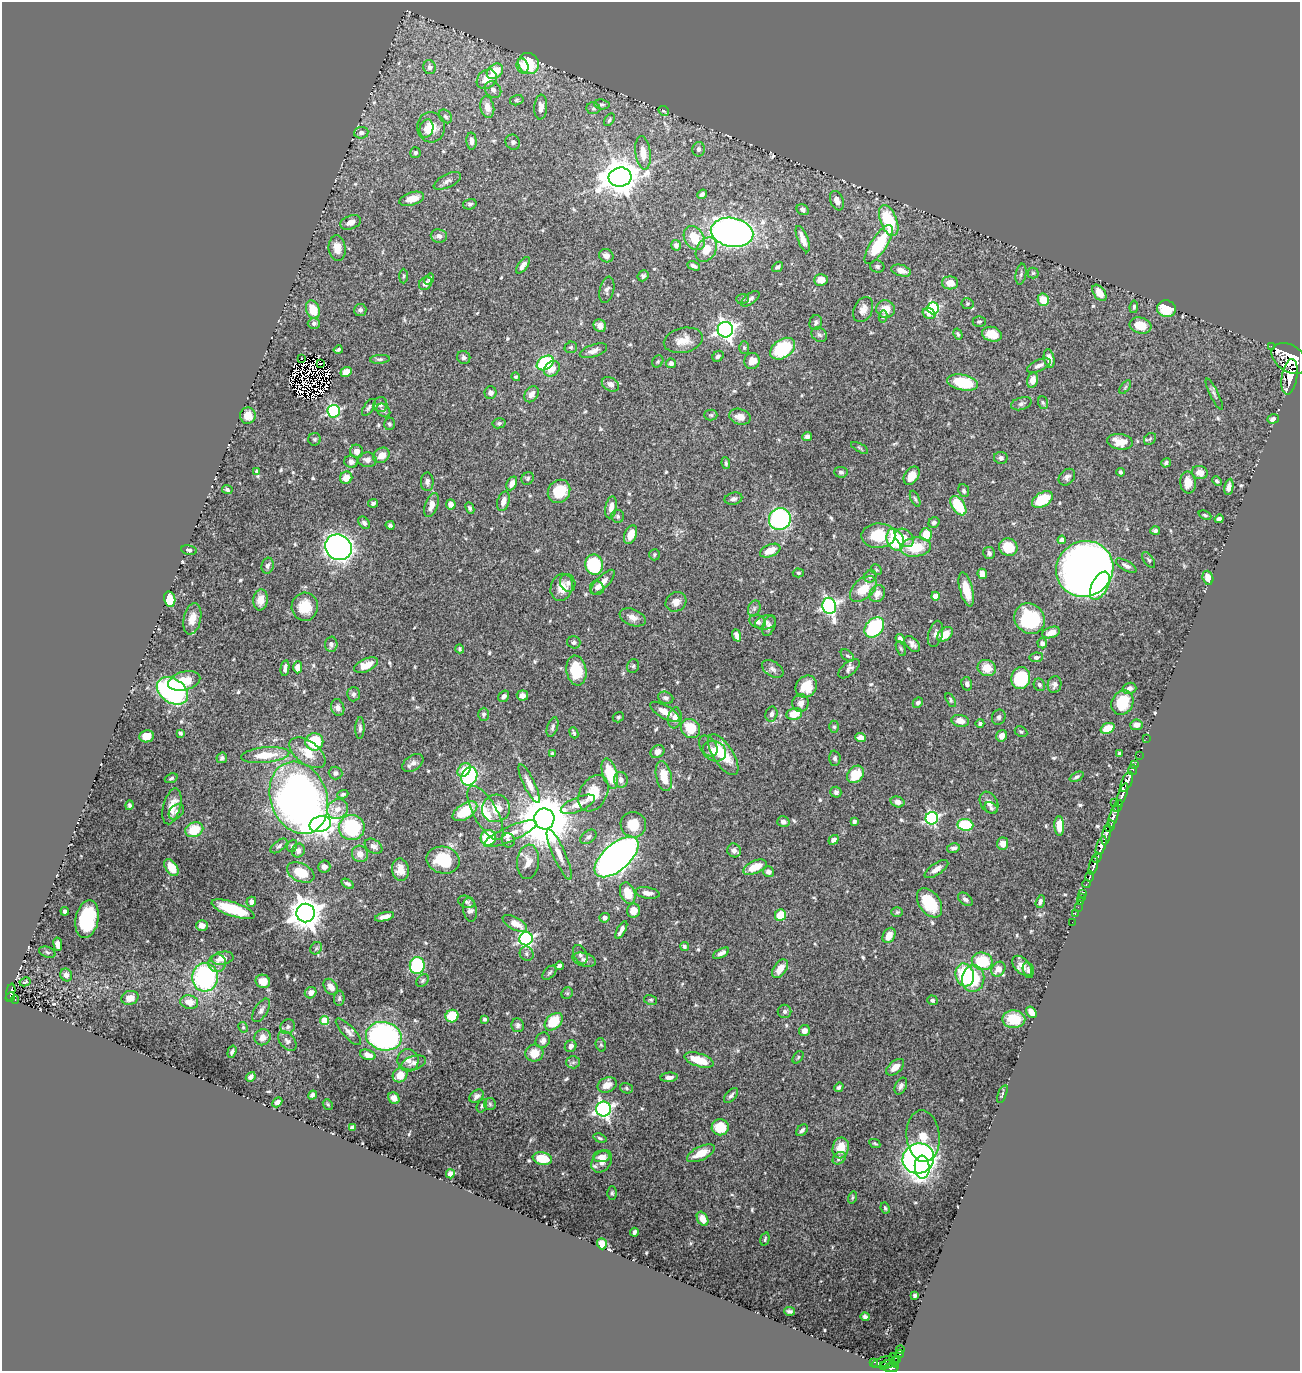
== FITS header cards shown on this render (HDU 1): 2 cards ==
NAXIS1  =                 1298
NAXIS2  =                 1369

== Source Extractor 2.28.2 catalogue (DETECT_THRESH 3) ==
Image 1298 x 1369 px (HDU 1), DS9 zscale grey, 1 PNG px = 1 image px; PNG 1302 x 1373 px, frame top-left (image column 1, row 1369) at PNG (2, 2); each listed source drawn as its Kron ellipse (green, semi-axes under 4 px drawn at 4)
Background 0.712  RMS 0.015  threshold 0.0435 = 3 sigma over >= 5 px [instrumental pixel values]
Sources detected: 646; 8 with non-positive FLUX_AUTO (blend fragments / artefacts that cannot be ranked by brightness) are neither listed nor drawn; of the other 638, the 500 brightest by FLUX_AUTO listed and drawn (138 fainter detections omitted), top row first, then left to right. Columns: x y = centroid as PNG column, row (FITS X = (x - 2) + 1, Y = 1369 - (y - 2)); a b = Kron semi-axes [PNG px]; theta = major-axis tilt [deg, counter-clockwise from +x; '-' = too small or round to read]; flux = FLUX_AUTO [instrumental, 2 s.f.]
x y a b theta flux
529 64 11 10 - 45
522 66 7 6 - 5.4
429 67 7 6 - 4.8
495 71 9 7 38 24
487 79 11 9 41 14
493 90 9 7 -44 4.3
517 100 7 5 15 1.6
602 104 8 5 -5 1.9
487 107 11 7 -79 8.9
541 107 12 6 86 7.3
593 108 7 6 - 2
664 111 6 4 -28 1.8
445 116 7 5 -46 2.4
609 120 7 4 58 1.9
431 127 15 14 - 16
426 128 9 7 79 6
361 133 7 5 6 4
472 141 8 5 -86 3.9
513 142 8 7 - 2.8
698 149 7 6 - 2.9
415 153 5 5 - 2.1
643 153 16 7 -83 13
620 177 11 9 13 2300
447 181 15 6 26 4.7
702 194 5 4 - 3.5
412 199 13 6 16 12
837 201 10 6 -67 8.3
470 204 7 5 17 2.2
803 210 6 5 - 3.5
889 220 16 8 -68 53
351 222 11 6 20 6.6
732 232 21 14 -11 460
439 236 8 6 -6 4.4
694 238 13 9 -56 20
803 239 14 5 -68 9.8
879 244 23 8 57 55
676 245 5 4 - 2.6
337 248 13 8 -83 11
706 249 13 9 59 16
606 256 7 6 - 5.2
523 265 10 4 53 5.2
694 266 7 4 -25 2.9
877 266 7 6 - 2.8
778 267 6 4 40 2.1
901 271 10 5 -16 7.8
1033 273 5 5 - 1.7
1021 274 10 5 81 2.6
403 276 7 3 89 1.5
643 276 6 5 - 2.2
429 279 6 4 55 2.3
821 280 7 6 - 9.5
425 283 7 6 - 3.9
950 283 8 6 -5 11
607 290 13 7 77 3.8
1099 293 9 5 -54 14
742 299 6 5 - 1.6
750 299 11 5 36 4
1043 300 6 5 - 19
967 304 6 5 - 1.6
1134 307 6 4 82 2
933 308 6 5 - 100
886 309 9 8 - 11
1166 309 9 8 - 29
313 310 9 6 -70 23
360 310 6 6 - 3.8
863 310 13 9 64 7.4
929 313 6 5 - 7.6
883 317 6 4 79 1.4
979 322 6 5 - 1.6
314 323 6 5 - 2.8
816 323 7 6 - 2.7
1140 325 11 8 -15 17
600 326 7 6 - 5
725 330 8 7 - 450
958 334 6 4 -61 1.5
992 334 10 7 -14 17
819 335 8 6 -36 2.9
683 340 20 12 13 14
1271 346 2 2 - 11
571 347 6 5 - 1.7
744 348 6 5 - 1.8
783 349 14 9 35 60
338 350 4 3 - 1.8
593 351 14 6 19 4.9
718 356 6 5 - 2.3
464 357 7 6 - 3.1
1049 358 9 5 -78 6.2
1290 358 20 13 -34 6600
302 359 3 2 - 4.6
380 359 10 4 4 2.3
658 361 6 5 - 1.4
752 361 8 7 - 11
321 363 2 2 - 1.6
545 363 9 6 33 85
671 363 5 5 - 3.2
1039 366 13 5 24 4.8
552 369 9 7 42 10
346 372 6 5 - 9.1
516 377 4 4 - 1.9
1290 377 18 7 81 3200
1033 380 8 5 76 8
963 383 15 8 -11 48
610 384 9 6 -29 4.4
1125 387 8 4 53 1.5
490 393 6 6 - 4.2
532 394 8 6 54 6
1214 394 17 4 -63 2.9
1043 403 6 4 -70 1.7
1021 404 10 6 18 3.1
380 405 7 7 - 3
369 407 10 5 55 2.4
383 410 7 6 - 2.4
334 411 6 6 - 150
711 415 6 5 - 1.8
248 416 8 8 - 9.2
740 417 11 7 -15 7.8
1273 419 6 4 18 4.4
499 423 7 5 12 1.8
389 424 6 5 - 1.9
807 437 5 4 - 3.6
315 439 6 6 - 2
1150 439 7 5 45 1.9
1120 442 13 7 -8 13
860 448 9 3 -29 1.5
356 451 7 6 - 6.9
381 455 9 7 36 9.2
1001 458 7 6 - 2.8
367 460 9 7 -5 5.7
351 462 7 6 - 4.1
726 463 6 4 -83 1.8
1166 463 5 4 - 2.4
256 471 4 3 - 1.5
841 472 6 5 - 2.8
1121 472 4 3 - 2.3
1200 472 8 6 -15 9.7
912 476 10 7 54 13
1067 477 9 7 45 3.8
346 478 6 6 - 12
528 478 7 5 51 2.1
1217 481 5 3 - 1.8
427 482 9 6 -90 3.8
512 483 7 5 64 5.6
1188 483 11 8 -84 13
1229 487 8 4 80 4.9
227 490 5 4 - 2.2
559 491 12 10 51 28
964 491 6 5 - 2.1
733 499 9 6 13 2.8
915 499 8 4 -65 1.7
1042 500 11 7 31 35
503 501 10 6 73 6
373 503 5 4 - 2.5
451 504 5 5 - 4.6
431 505 12 6 71 9
958 506 11 6 -56 40
611 507 11 5 80 6.7
470 508 6 4 -65 2
1205 515 7 4 -23 1.5
618 516 6 6 - 2.4
780 519 11 10 - 160
1219 519 4 4 - 4.1
364 523 7 5 -51 2.8
934 523 6 5 - 3.1
390 525 4 4 - 2
1155 531 5 4 - 2.4
631 535 10 6 68 11
926 535 6 6 - 21
878 536 17 12 1 31
905 538 10 8 -43 9.4
895 540 11 8 -68 59
1062 540 4 4 - 7.3
338 547 14 12 -35 430
915 547 15 9 7 32
1008 547 9 8 - 27
189 550 8 5 -11 2.5
770 551 11 6 23 16
989 553 6 6 - 3
655 555 6 5 - 1.6
1149 560 9 4 -55 1.6
594 565 10 9 - 68
268 566 8 6 74 2.9
1126 566 11 5 -31 3.7
1085 569 29 27 31 1100
876 570 6 5 - 1.5
798 573 6 4 -4 1.7
982 574 5 4 - 7.8
870 576 6 5 - 2.5
1208 578 7 5 -72 9.5
603 582 16 6 46 6.9
568 583 9 7 -69 3.6
1100 586 15 8 62 49
562 587 14 11 71 12
597 588 7 7 - 3.3
863 589 16 9 42 22
966 589 17 6 -75 19
877 594 9 7 56 8.2
935 596 4 4 - 14
170 599 8 5 -79 38
260 600 10 7 84 12
676 602 11 9 34 6.7
829 606 8 7 - 260
305 607 14 13 - 22
754 608 8 6 70 2.7
633 617 13 8 -22 7.1
192 619 16 8 78 11
1030 619 16 14 -44 66
757 622 8 6 -28 4.9
766 622 10 7 13 4.5
769 626 11 6 69 3.5
874 627 11 8 49 76
1051 633 9 5 17 7.4
935 634 13 7 75 4.4
945 634 9 6 39 14
737 635 6 4 -70 6
900 639 4 4 - 3.3
574 642 6 6 - 2.6
1042 643 5 4 - 3
331 644 8 6 88 4.4
912 644 9 6 -46 4.2
460 649 4 3 - 1.6
901 649 8 4 -63 1.7
847 656 7 5 -42 2.1
1036 657 7 5 8 2.5
366 665 13 6 22 14
633 666 7 5 72 1.9
298 667 6 4 89 11
285 668 8 4 80 4.3
987 668 9 8 - 15
773 669 12 7 -32 4.3
849 669 13 6 40 4.1
576 671 15 10 -80 35
1021 678 11 9 79 59
184 681 16 9 14 23
967 684 7 5 -77 3.2
1039 685 6 5 - 2.2
1055 685 8 6 79 4
806 687 11 10 - 22
1129 688 7 5 15 5
172 691 17 12 -34 190
353 694 7 6 - 2.7
522 695 5 5 - 5.5
504 696 6 5 - 3
666 698 8 6 -21 3.6
951 700 7 4 -62 1.6
800 703 9 8 - 7
918 703 5 4 - 2.2
1122 703 13 10 63 31
338 708 9 6 -73 4.3
665 712 16 6 -30 11
483 714 6 5 - 2.1
771 714 7 6 - 4
794 714 8 6 12 19
618 717 6 5 - 1.5
999 717 8 6 69 2.8
675 718 10 7 83 7.7
960 721 9 6 -11 8.8
980 723 4 4 - 2.3
1136 725 6 5 - 5.4
553 727 10 5 71 2.7
834 727 6 4 -90 1.7
360 728 11 4 88 3.1
691 728 10 9 - 28
1108 728 7 5 22 17
1021 732 6 5 - 1.8
180 733 4 3 - 2.1
574 733 6 3 -67 1.6
147 736 7 6 - 11
1002 736 6 5 - 7.8
861 738 5 4 - 7.4
1146 738 2 2 - 9.3
314 742 9 8 - 42
708 746 11 8 -55 3.9
714 751 12 10 -26 11
658 752 7 6 - 6.6
308 753 21 11 -36 19
552 753 4 3 - 1.5
1119 753 4 3 - 1.5
265 755 24 7 6 24
723 755 23 10 -57 34
1139 755 2 2 - 15
222 758 5 5 - 2.5
835 758 7 5 -87 2.7
413 763 11 7 35 4.5
1135 765 3 3 - 33
464 770 8 5 50 20
1133 770 5 3 - 90
335 773 7 6 - 2.9
610 774 16 7 -73 39
855 774 9 7 49 26
469 776 9 7 65 97
664 776 15 7 -78 21
1076 777 7 4 26 2.4
171 778 6 4 21 1.9
621 780 8 7 - 5.4
1127 782 11 5 66 1200
529 784 21 5 -64 7.9
836 792 5 5 - 3.1
593 793 19 13 60 23
343 794 6 4 19 1.7
1122 795 12 3 70 1200
299 798 37 28 -70 610
898 802 7 5 -16 5.1
989 802 11 8 -59 6.2
1114 803 2 2 - 14
578 804 18 7 22 11
130 805 5 4 - 2.1
172 806 18 8 75 14
1118 806 6 3 63 100
496 808 14 13 - 18
991 808 7 5 -31 2.1
337 809 11 9 32 9.3
465 811 14 7 33 38
176 812 9 6 47 4
485 813 30 12 -61 29
1114 816 12 3 72 690
932 818 6 6 - 170
544 819 10 10 - 7100
854 821 4 4 - 2.2
783 822 6 5 - 4.3
320 824 11 7 14 520
633 825 13 12 - 23
965 825 8 6 -6 50
1059 826 10 5 -87 14
1110 826 6 3 62 300
352 827 13 12 - 76
194 830 9 7 21 30
510 834 28 7 23 12
1106 835 11 4 80 440
588 837 9 6 37 3.4
488 838 8 7 - 50
508 840 7 6 - 2.7
834 840 5 4 - 4.2
1003 844 6 5 - 9.6
279 846 10 5 38 2.6
292 846 6 4 70 1.6
374 846 10 6 -34 4.3
1101 846 10 4 71 1700
953 848 6 4 11 2.8
734 850 7 6 - 5.4
298 851 7 6 - 5.2
360 854 8 7 - 8.1
559 854 27 6 -66 11
617 857 27 13 41 840
1097 858 5 3 - 380
443 860 17 13 -12 45
528 862 17 11 83 12
1093 866 9 4 76 910
171 867 9 5 -55 15
324 867 6 6 - 4.9
755 867 12 6 24 20
936 869 14 6 34 6.2
400 870 11 8 -82 12
301 872 14 9 -26 28
768 872 5 5 - 4.1
1090 877 5 3 - 200
348 884 7 4 -31 2.9
1086 884 4 3 - 82
628 893 11 7 -72 20
647 893 12 5 -9 7
1083 893 4 3 - 53
1082 897 3 3 - 26
965 899 8 5 -39 3.4
251 902 5 5 - 5
467 902 9 6 -20 2.3
1040 902 6 4 74 2.7
1080 902 3 2 - 11
929 903 16 10 -55 38
1078 907 2 2 - 7.1
233 909 22 7 -19 42
470 910 12 7 -80 4.8
65 911 4 3 - 2.8
633 911 7 6 - 8.7
897 912 6 5 - 1.6
306 913 9 9 - 1800
1075 913 3 2 - 18
780 915 6 5 - 27
384 917 10 4 14 6.3
605 918 5 5 - 3.5
87 919 19 11 79 70
1072 922 2 2 - 6.8
515 923 14 6 -29 12
202 926 6 5 - 7.7
621 930 9 3 61 4.9
889 935 8 6 61 11
526 939 6 6 - 240
58 944 6 4 -82 5.5
684 946 5 4 - 2
316 948 7 5 47 1.9
47 952 8 5 -20 2.4
721 953 9 4 28 4.8
527 954 7 6 - 2.9
580 955 10 6 -65 3
222 958 11 6 10 12
584 960 12 6 -15 4
982 961 10 8 -12 40
217 963 9 8 - 5.2
417 965 8 7 - 110
559 966 4 4 - 2.6
1022 966 12 7 -47 8.7
780 969 10 6 56 11
998 969 8 6 51 10
1028 970 8 5 -77 2.1
549 973 8 5 46 2.1
66 975 6 5 - 5.2
965 975 11 9 -75 49
205 977 14 13 - 150
973 979 13 11 84 62
423 980 7 5 47 1.9
263 981 7 6 - 15
25 982 6 3 27 4.1
331 987 9 6 -54 5.4
11 992 8 4 79 170
311 993 6 5 - 5.6
567 993 6 5 - 1.6
10 997 5 4 - 98
130 998 9 7 15 9.6
339 998 7 5 86 2.2
15 1000 4 2 - 21
651 1000 6 5 - 1.6
932 1000 5 5 - 2.3
189 1002 9 7 -12 11
261 1010 13 6 58 4.3
785 1011 7 6 - 3.1
1031 1012 6 4 -55 10
452 1016 6 6 - 33
484 1019 4 3 - 2.7
1014 1019 11 9 -1 27
325 1020 4 4 - 37
554 1022 10 7 43 33
518 1025 7 6 - 3.1
243 1027 5 4 - 1.8
288 1027 8 7 - 3.3
804 1031 5 5 - 5.9
348 1032 17 6 -47 5
384 1036 18 14 -13 240
262 1037 8 7 - 6.2
543 1040 8 7 - 3.8
287 1041 11 7 -50 3.9
601 1045 7 5 -76 1.6
571 1046 6 5 - 5.2
232 1052 6 4 72 2.1
534 1053 9 8 - 15
368 1055 8 5 -18 7.4
798 1057 7 4 55 1.5
408 1060 11 10 - 7.3
699 1060 15 6 -17 26
573 1062 6 6 - 2.5
414 1063 12 7 16 5.4
895 1067 10 6 40 10
400 1075 8 6 44 15
251 1077 5 4 - 3.2
669 1077 9 4 5 4.7
607 1085 10 7 22 8.9
901 1086 9 5 63 3.3
839 1087 5 4 - 2.3
626 1088 6 5 - 1.9
1002 1094 9 3 68 1.6
312 1095 5 4 - 2.8
731 1095 9 5 50 3.2
476 1096 8 5 37 3.6
394 1098 6 5 - 7.9
277 1102 5 4 - 3.5
328 1104 5 4 - 1.5
490 1104 6 6 - 2.1
482 1106 7 5 70 2.1
604 1109 7 7 - 310
720 1127 8 8 - 26
352 1128 4 4 - 7.8
802 1130 7 5 44 2.8
923 1136 26 16 -85 23
600 1138 7 4 -17 1.6
875 1143 6 4 -27 1.7
841 1148 10 8 79 15
701 1153 15 7 26 15
601 1157 8 5 3 4.5
839 1158 7 5 38 3.9
918 1158 16 15 - 580
542 1159 10 6 -10 26
602 1161 12 9 53 12
922 1167 11 7 -87 100
450 1174 4 4 - 13
612 1193 6 4 -90 1.6
852 1198 6 4 73 1.6
885 1208 6 4 -62 1.7
702 1219 7 5 -61 9
634 1232 4 3 - 2.9
765 1239 7 3 74 1.6
602 1244 5 5 - 16
914 1295 4 3 - 2.1
790 1311 5 3 - 2.6
865 1317 4 4 - 3
900 1350 4 3 - 120
899 1354 4 3 - 120
898 1359 3 3 - 75
894 1360 7 3 -75 130
874 1362 3 2 - 35
882 1362 12 4 19 200
888 1364 7 4 16 120
883 1366 3 3 - 31
891 1368 7 3 11 450
At the frame edge (FLAGS 8, measured only in part): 2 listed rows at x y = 1290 358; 891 1368
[138 fainter detections neither listed nor drawn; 8 non-positive-flux detections neither listed nor drawn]